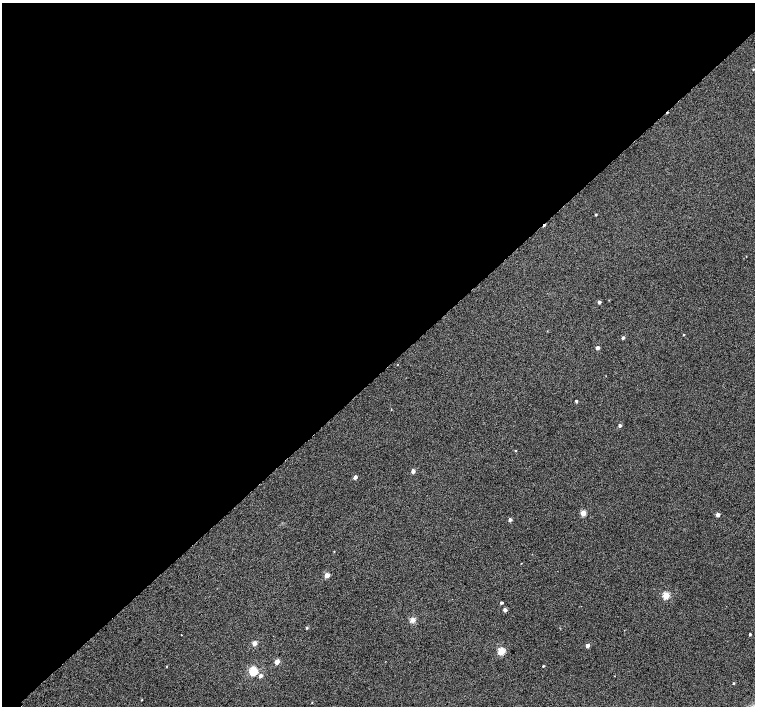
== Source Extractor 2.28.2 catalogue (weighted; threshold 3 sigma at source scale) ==
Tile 2 of 4 x 4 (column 2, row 1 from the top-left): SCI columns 1557-3062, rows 4487-5894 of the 6118 x 6093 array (HDU 1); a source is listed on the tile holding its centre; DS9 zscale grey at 2 x 2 block average (1 PNG px = mean of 2 x 2 image px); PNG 757 x 708 px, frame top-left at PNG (2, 3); no overlay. Shown black and unused: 53% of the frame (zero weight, under 2 of 3 exposures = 3% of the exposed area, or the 3 px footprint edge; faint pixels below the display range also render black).
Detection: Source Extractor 2.28.2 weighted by HDU 2 'WHT'; one run over the whole footprint, this tile lists its part. Background 0.0524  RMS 0.052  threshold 0.234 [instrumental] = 3 sigma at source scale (4.5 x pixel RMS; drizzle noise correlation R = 1.50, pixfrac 1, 0.0396/0.0396 arcsec/px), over >= 5 px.
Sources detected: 34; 2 cosmic-ray / hot-pixel residue — not listed; the other 32 listed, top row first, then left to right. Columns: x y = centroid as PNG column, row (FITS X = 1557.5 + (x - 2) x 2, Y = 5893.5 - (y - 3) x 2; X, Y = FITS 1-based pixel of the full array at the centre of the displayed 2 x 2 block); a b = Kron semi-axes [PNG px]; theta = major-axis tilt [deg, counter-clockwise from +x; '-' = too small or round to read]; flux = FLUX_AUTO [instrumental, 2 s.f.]
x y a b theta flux
753 69 2 2 - 9.6
596 214 2 2 - 12
599 302 3 2 - 43
683 335 2 2 - 6.9
623 338 3 3 - 24
597 348 3 2 - 64
576 401 2 2 - 22
620 425 3 3 - 33
516 450 3 2 - 5.8
413 471 4 3 - 50
355 477 3 3 - 49
583 513 3 3 - 190
718 515 3 3 - 67
510 520 3 3 - 35
327 575 3 3 - 140
666 595 3 3 - 430
501 603 2 2 - 28
505 610 3 3 - 63
413 620 7 5 26 50
307 628 3 3 - 14
750 634 2 2 - 16
181 635 2 2 - 4.7
254 643 3 3 - 120
587 645 3 3 - 60
501 651 3 3 - 520
277 662 3 3 - 150
167 666 3 2 - 6.5
543 666 2 2 - 10
253 671 3 3 - 720
260 676 3 3 - 56
733 683 3 2 - 11
312 702 3 2 - 5